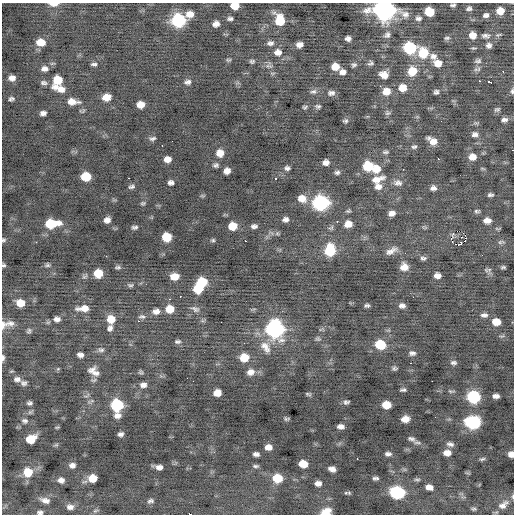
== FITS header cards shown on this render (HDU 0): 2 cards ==
NAXIS1  =                  512 / Axis length
NAXIS2  =                  512 / Axis length

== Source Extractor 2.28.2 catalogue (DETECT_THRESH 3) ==
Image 512 x 512 px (HDU 0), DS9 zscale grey, 1 PNG px = 1 image px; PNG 516 x 516 px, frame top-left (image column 1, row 512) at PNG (2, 3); no overlay
Background -0.17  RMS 0.98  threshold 2.94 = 3 sigma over >= 5 px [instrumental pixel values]
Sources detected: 236; all 236 listed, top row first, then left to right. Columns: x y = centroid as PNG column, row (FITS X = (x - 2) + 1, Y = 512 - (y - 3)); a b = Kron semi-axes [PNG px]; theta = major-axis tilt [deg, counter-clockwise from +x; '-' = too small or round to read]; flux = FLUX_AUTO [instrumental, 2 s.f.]
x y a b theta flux
54 4 9 4 0 500
453 5 5 3 - 130
235 6 7 6 - 1100
469 8 7 5 23 170
384 10 12 9 -7 34000
500 11 7 7 - 680
429 12 7 7 - 1500
190 14 8 7 - 570
486 15 7 6 - 200
418 18 8 7 - 220
230 19 7 5 3 150
178 20 9 8 - 6500
280 20 10 8 -70 1800
216 24 6 5 - 350
387 35 10 8 50 240
473 35 7 6 - 650
486 36 13 7 -3 320
447 38 8 5 1 130
348 39 6 5 - 230
41 42 10 8 -5 750
270 43 9 6 5 220
299 45 6 5 - 350
489 45 8 8 - 240
410 48 8 8 - 4600
278 52 10 8 3 430
423 53 10 10 - 1800
433 56 10 8 -33 350
228 60 6 4 0 93
252 61 5 4 - 120
478 61 9 6 8 190
371 63 8 6 18 150
438 63 9 8 - 710
94 64 8 5 1 160
354 65 8 6 36 150
269 66 10 4 -14 170
335 66 7 6 - 810
44 69 9 7 2 320
476 69 8 6 16 160
412 71 10 9 - 1200
503 71 3 2 - 66
342 72 8 6 -3 310
384 75 10 8 -20 540
12 78 6 5 - 370
58 80 8 7 - 1200
480 81 3 3 - 75
188 82 9 7 9 240
490 82 3 2 - 270
44 83 10 6 -8 200
59 88 20 8 -20 770
402 88 8 8 - 820
313 91 9 6 10 200
386 91 9 8 - 750
512 91 7 4 -89 130
436 92 5 4 - 160
331 93 9 6 7 250
107 97 9 7 12 650
11 99 6 5 - 150
73 102 14 7 -4 640
140 104 7 6 - 650
318 106 8 5 -11 130
305 107 6 4 20 110
497 109 8 6 22 150
43 113 6 4 7 250
387 113 8 6 35 140
504 120 8 5 4 230
345 121 6 5 - 130
475 134 8 6 -1 250
152 138 9 5 11 180
432 141 11 6 -35 560
414 147 8 5 21 150
512 150 2 2 - 230
385 152 9 5 1 140
220 153 8 7 - 680
472 157 9 8 - 550
167 159 7 6 - 440
438 159 2 2 - 200
326 162 6 5 - 370
216 165 7 5 13 160
368 166 8 8 - 2200
287 168 6 5 - 180
376 169 9 8 - 830
403 169 2 2 - 110
227 171 6 6 - 440
337 172 6 5 - 160
86 176 8 7 - 1600
129 178 2 2 - 170
276 179 3 2 - 89
377 179 17 8 17 640
171 183 6 5 - 220
398 183 13 8 -12 340
378 186 10 8 2 430
131 187 8 5 9 160
433 188 8 6 5 240
490 195 6 4 2 140
202 196 6 4 -1 84
302 198 10 8 -14 670
143 203 6 4 11 100
321 203 9 8 - 11000
348 211 7 5 18 110
477 211 7 5 3 120
392 213 7 5 12 350
285 219 6 5 - 240
107 220 6 5 - 330
487 220 8 6 -3 470
337 221 3 2 - 460
51 224 13 7 5 2300
348 224 8 6 14 620
233 226 7 6 - 1100
254 226 6 4 1 200
135 227 7 5 2 150
329 228 4 3 - 240
277 233 6 5 - 110
465 235 2 2 - 250
167 237 7 7 - 1600
451 238 5 3 - 560
3 240 5 5 - 100
213 240 5 4 - 93
465 240 3 2 - 75
245 241 2 2 - 220
501 242 10 5 9 140
455 244 2 2 - 170
459 245 6 3 26 510
330 250 9 8 - 3000
391 251 16 7 28 420
405 253 2 2 - 26
423 258 7 5 0 160
3 265 4 4 - 110
47 265 7 5 7 130
118 267 7 4 -1 130
404 267 8 8 - 590
503 267 5 3 - 110
489 270 9 6 29 140
98 273 7 7 - 1200
174 276 8 6 3 740
437 276 6 5 - 380
202 282 8 7 - 1900
130 285 8 5 0 130
198 289 8 7 - 1500
180 296 3 2 - 380
170 299 3 3 - 41
20 303 8 6 -12 780
367 305 5 3 - 130
402 306 8 6 0 260
83 308 12 6 2 590
170 309 8 7 - 880
195 309 12 7 -19 230
156 311 8 6 8 350
484 315 9 6 0 240
142 316 9 6 -1 180
57 319 8 6 -1 280
111 319 8 8 - 810
138 321 2 2 - 260
496 322 8 6 -7 800
10 323 11 8 3 310
3 325 11 8 80 330
110 328 7 6 - 210
275 329 10 9 - 17000
29 331 7 5 70 130
318 339 8 6 -23 140
177 342 8 5 1 150
380 345 9 7 -10 2200
265 347 20 11 -56 820
101 350 9 7 -8 190
412 353 9 6 -6 220
80 355 6 5 - 280
3 358 7 4 90 190
244 358 8 7 - 1200
411 363 3 2 - 77
453 363 8 6 0 180
394 368 6 6 - 130
58 369 5 5 - 71
92 370 12 7 35 330
140 372 6 5 - 110
250 372 10 8 11 460
96 373 12 7 -20 330
17 379 9 7 -8 250
93 380 8 4 11 120
432 381 2 2 - 170
24 383 7 6 - 200
143 385 9 7 10 290
403 390 6 3 7 140
451 391 9 4 -7 110
217 393 7 6 - 620
308 394 6 3 -9 110
87 395 10 3 32 110
496 396 6 4 -1 270
473 397 9 7 -10 5200
346 402 7 5 7 150
29 403 5 4 - 150
117 405 8 8 - 5200
386 405 7 6 - 1000
117 416 8 6 8 320
435 417 2 2 - 160
410 418 3 2 - 98
287 419 6 4 2 110
405 419 8 6 4 560
25 421 9 7 -10 210
473 423 10 8 -7 7000
341 426 6 4 -7 290
121 434 5 4 - 210
31 439 9 6 29 1200
411 439 12 6 -20 240
450 444 9 5 -11 230
56 445 6 4 18 91
268 447 6 5 - 400
447 453 8 6 -2 470
256 454 6 4 -4 210
388 454 7 5 -3 190
511 454 5 5 - 410
357 459 2 2 - 420
482 459 7 4 11 120
303 464 7 6 - 940
72 465 7 6 - 260
255 466 7 4 0 130
159 467 8 4 -13 330
332 469 7 5 -18 320
28 472 10 9 - 1200
93 478 8 7 - 1000
277 478 8 7 - 1700
375 478 6 3 2 150
417 479 10 4 0 130
61 480 8 6 -14 300
318 483 6 5 - 300
429 487 7 5 -11 410
397 492 9 7 -10 7200
349 493 6 4 -18 81
513 497 6 3 -89 98
45 500 12 6 -17 370
150 501 8 5 11 180
503 505 16 9 37 540
70 507 9 7 -1 340
474 509 8 4 -12 120
96 511 9 4 15 130
40 512 7 5 3 180
326 512 9 6 21 750
190 514 3 2 - 1200
At the frame edge (FLAGS 8, measured only in part): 14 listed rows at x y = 54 4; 235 6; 384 10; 512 91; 512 150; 3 240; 3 265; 3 325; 3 358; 511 454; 513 497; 40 512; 326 512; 190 514